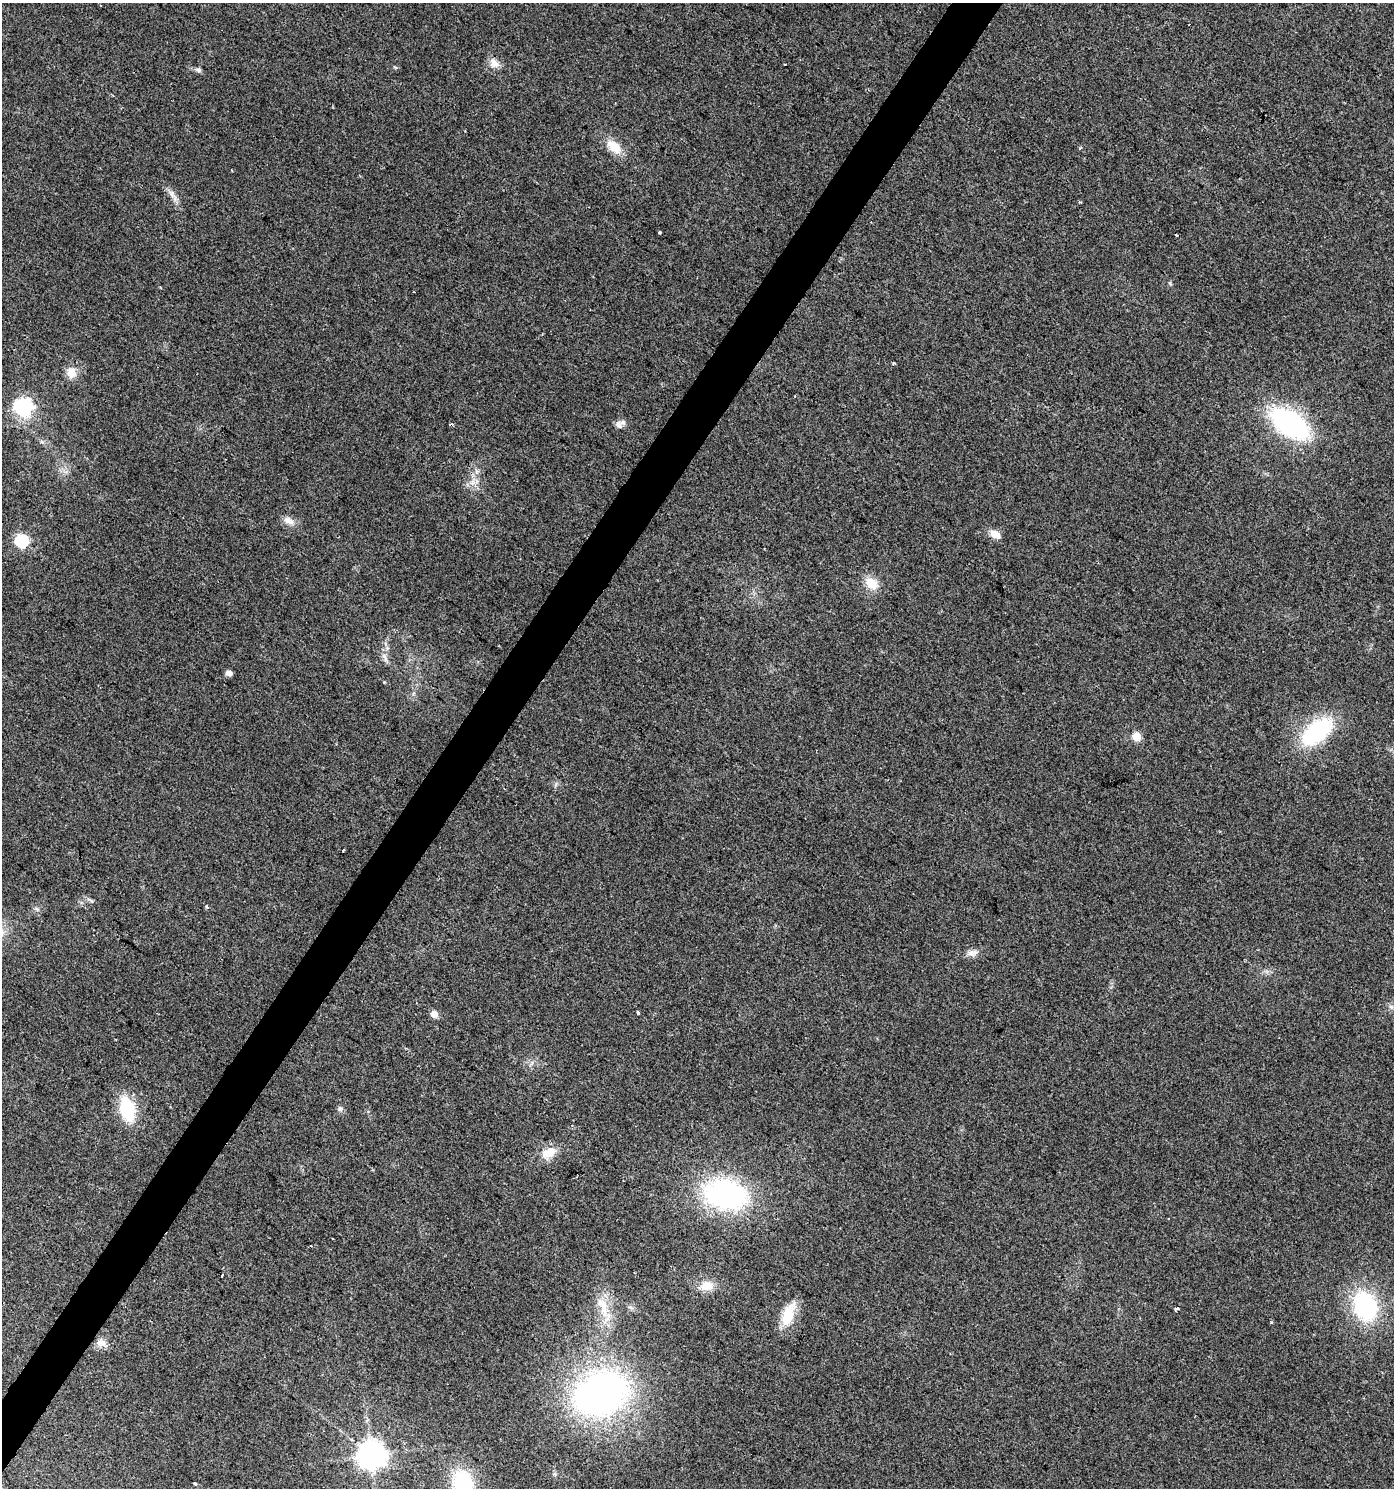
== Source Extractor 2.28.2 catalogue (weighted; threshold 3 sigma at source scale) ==
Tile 7 of 4 x 4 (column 3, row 2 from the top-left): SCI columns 3034-4425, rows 2975-4460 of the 6000 x 5953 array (HDU 1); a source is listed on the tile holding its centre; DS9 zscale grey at full resolution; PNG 1396 x 1490 px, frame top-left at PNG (2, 3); no overlay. Shown black and unused: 3% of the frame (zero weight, under 2 of 3 exposures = <1% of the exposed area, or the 3 px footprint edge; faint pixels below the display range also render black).
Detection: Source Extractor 2.28.2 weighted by HDU 2 'WHT'; one run over the whole footprint, this tile lists its part. Background 0.049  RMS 0.0067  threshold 0.0303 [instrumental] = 3 sigma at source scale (4.5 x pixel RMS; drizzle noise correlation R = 1.50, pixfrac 1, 0.0396/0.0396 arcsec/px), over >= 5 px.
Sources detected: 44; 3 cosmic-ray / hot-pixel residue — not listed; the other 41 listed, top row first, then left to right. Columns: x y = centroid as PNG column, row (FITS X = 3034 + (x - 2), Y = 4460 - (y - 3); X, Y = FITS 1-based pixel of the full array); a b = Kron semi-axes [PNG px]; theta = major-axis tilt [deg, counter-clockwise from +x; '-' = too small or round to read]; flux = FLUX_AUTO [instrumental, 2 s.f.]
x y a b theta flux
494 63 13 11 -48 5.5
198 70 10 5 -14 1.8
614 147 18 10 -40 14
173 195 21 5 -61 4.5
659 233 3 3 - 0.96
1176 235 3 2 - 0.95
894 363 3 3 - 1.8
71 373 13 12 - 7.6
23 408 7 7 - 270
1290 424 34 19 -35 130
619 425 12 8 -57 3.2
289 521 15 8 -25 5.1
995 534 13 8 -29 6.4
21 541 6 6 - 100
871 583 18 13 -35 11
385 657 16 5 -64 2.9
228 673 5 5 - 4.7
1317 732 32 17 41 74
1137 736 5 5 - 25
343 851 4 2 - 0.78
206 906 4 4 - 1.4
972 953 14 9 16 4.1
1391 1006 7 4 -19 1.4
638 1013 4 3 - 0.61
434 1014 5 4 - 11
127 1109 24 13 -74 37
340 1109 8 7 - 1.9
549 1153 21 12 23 10
725 1194 36 23 -12 150
332 1239 3 3 - 1.1
222 1275 3 2 - 1.5
707 1286 18 12 -1 8.6
603 1306 34 12 -72 16
1365 1306 28 21 -69 74
1177 1308 3 3 - 3.2
788 1315 32 13 72 17
101 1343 14 11 -23 5.2
601 1394 54 42 21 260
372 1455 8 8 - 860
463 1482 22 17 -65 50
195 1483 4 3 - 3.3
Isophote crosses this tile's border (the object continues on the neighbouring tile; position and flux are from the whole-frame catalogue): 1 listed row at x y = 463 1482
Unlisted compact peaks at least as high as the median listed source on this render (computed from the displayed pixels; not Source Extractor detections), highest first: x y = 1170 283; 37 909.